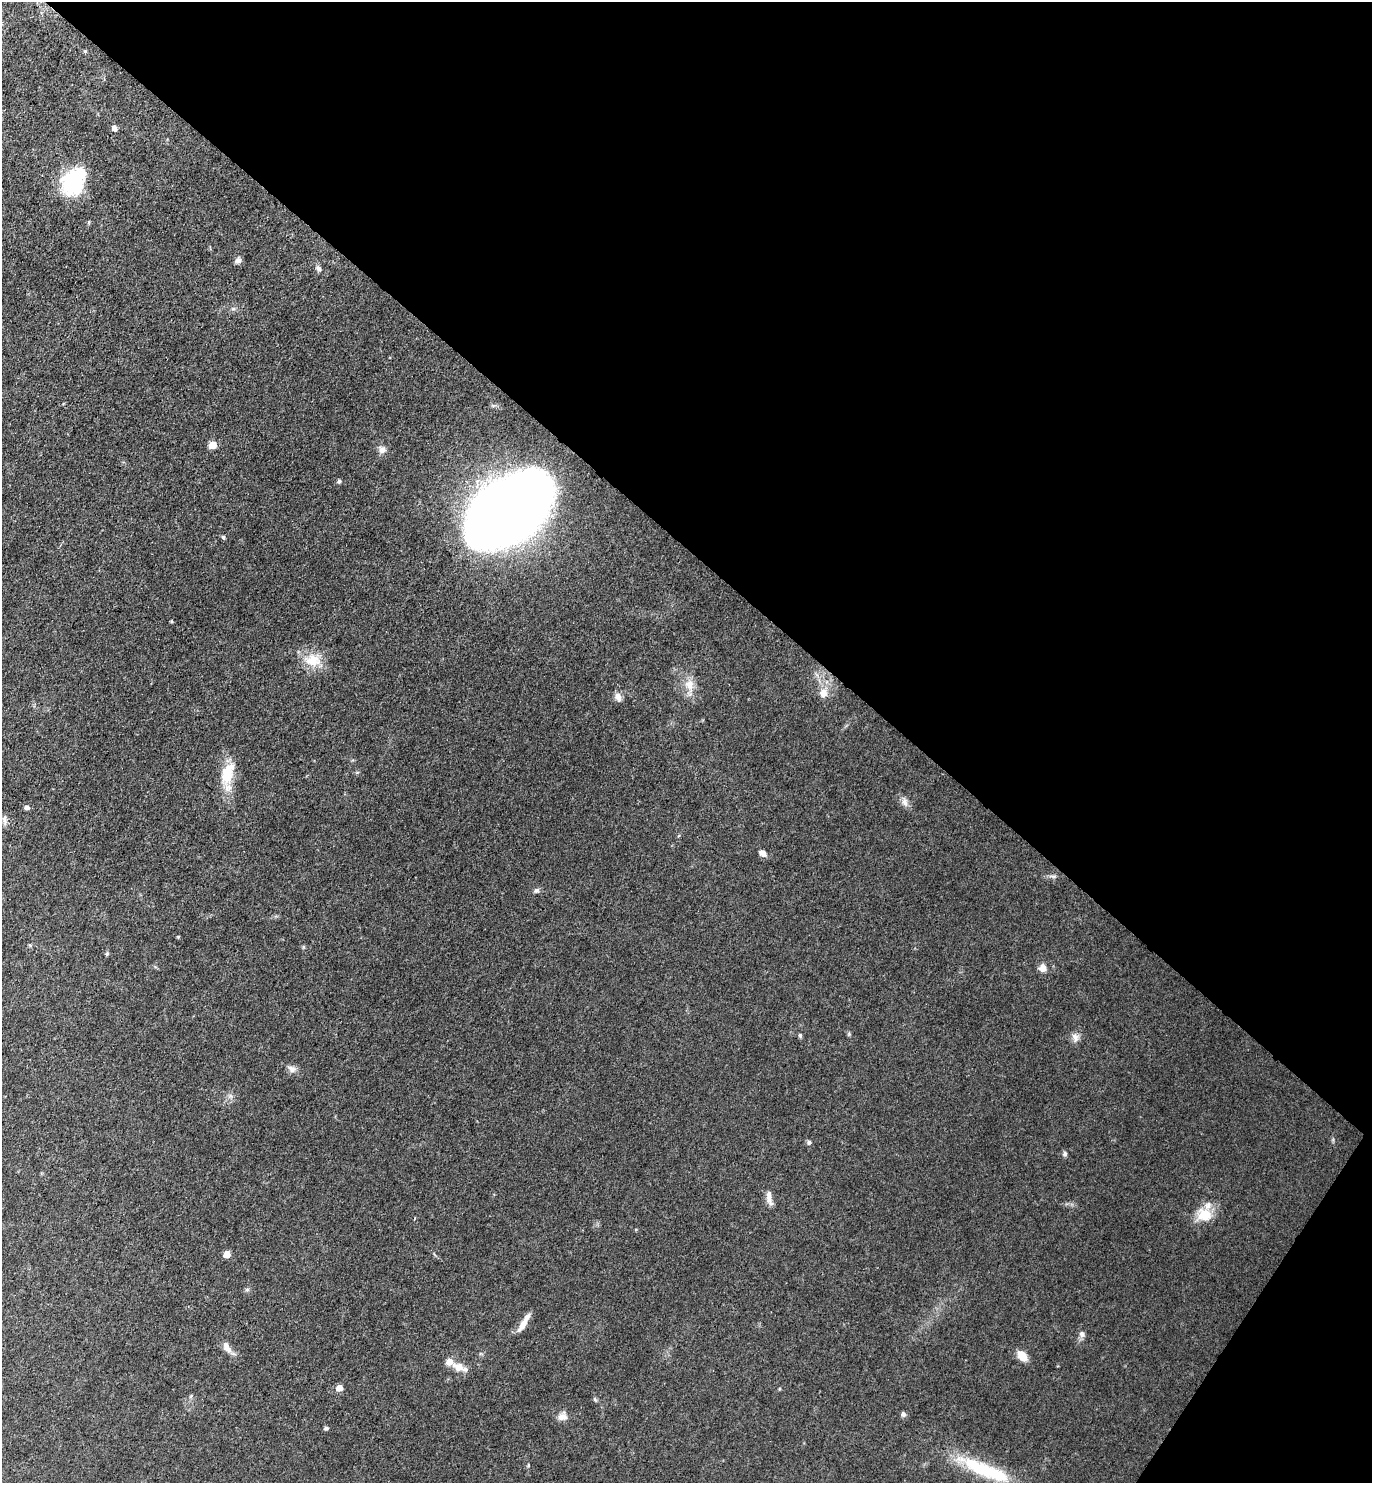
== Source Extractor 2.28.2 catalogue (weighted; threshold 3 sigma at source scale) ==
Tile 8 of 4 x 4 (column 4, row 2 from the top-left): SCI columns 4266-5635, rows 2963-4443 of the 5930 x 5925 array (HDU 1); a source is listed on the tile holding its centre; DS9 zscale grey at full resolution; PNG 1374 x 1485 px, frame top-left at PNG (2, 2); no overlay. Shown black and unused: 39% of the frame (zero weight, under 3 of 4 exposures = <1% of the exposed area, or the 3 px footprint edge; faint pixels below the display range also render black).
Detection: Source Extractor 2.28.2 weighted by HDU 2 'WHT'; one run over the whole footprint, this tile lists its part. Background 0.0881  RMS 0.0073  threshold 0.033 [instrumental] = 3 sigma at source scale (4.5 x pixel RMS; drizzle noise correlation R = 1.50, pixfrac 1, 0.05/0.05 arcsec/px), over >= 5 px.
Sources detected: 52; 2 inside a brighter object's white glare — not listed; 3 inside a brighter listed object's ellipse — not listed separately; the other 47 listed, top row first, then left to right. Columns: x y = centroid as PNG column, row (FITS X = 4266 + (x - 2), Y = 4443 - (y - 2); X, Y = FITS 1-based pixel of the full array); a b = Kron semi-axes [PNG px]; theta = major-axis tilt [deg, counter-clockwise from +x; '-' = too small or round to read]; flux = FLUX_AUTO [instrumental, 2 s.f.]
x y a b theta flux
85 51 5 4 - 0.84
114 128 5 5 - 3.6
71 185 33 22 35 46
238 260 9 6 32 2.4
318 268 10 7 -51 2.4
233 309 7 4 18 1.2
213 445 6 6 - 9.7
382 450 10 9 - 3.6
339 481 5 4 - 1.1
510 511 65 41 37 1400
223 537 5 4 - 1.3
313 660 22 17 -5 16
690 685 18 12 -78 9.7
823 693 11 10 - 6.8
618 697 12 8 -60 3.7
227 774 32 16 73 21
905 802 13 8 -70 3.9
27 807 5 4 - 2.6
4 819 13 6 89 2.5
763 853 10 7 -39 3.3
1053 876 10 5 -1 2
536 890 7 6 - 2
303 947 5 4 - 0.97
107 954 5 4 - 0.96
1043 968 9 9 - 5
800 1036 6 4 -88 1.2
1075 1037 13 9 -81 4.2
292 1069 12 9 -24 3.6
809 1142 6 6 - 1.6
1065 1154 7 5 88 1.5
769 1197 21 7 -80 5.3
1204 1215 18 16 -13 15
227 1254 5 5 - 12
247 1290 7 4 19 1.2
523 1324 20 7 59 7
1082 1334 9 8 - 2.6
227 1347 17 8 -62 5.3
1022 1356 11 8 -50 10
459 1367 15 10 -21 8.2
339 1388 5 5 - 8.5
779 1389 4 4 - 0.8
191 1396 6 4 72 0.98
595 1399 7 4 -59 1
903 1414 6 6 - 2
562 1417 13 10 22 4.5
326 1428 6 4 9 1.3
982 1469 68 15 -24 49